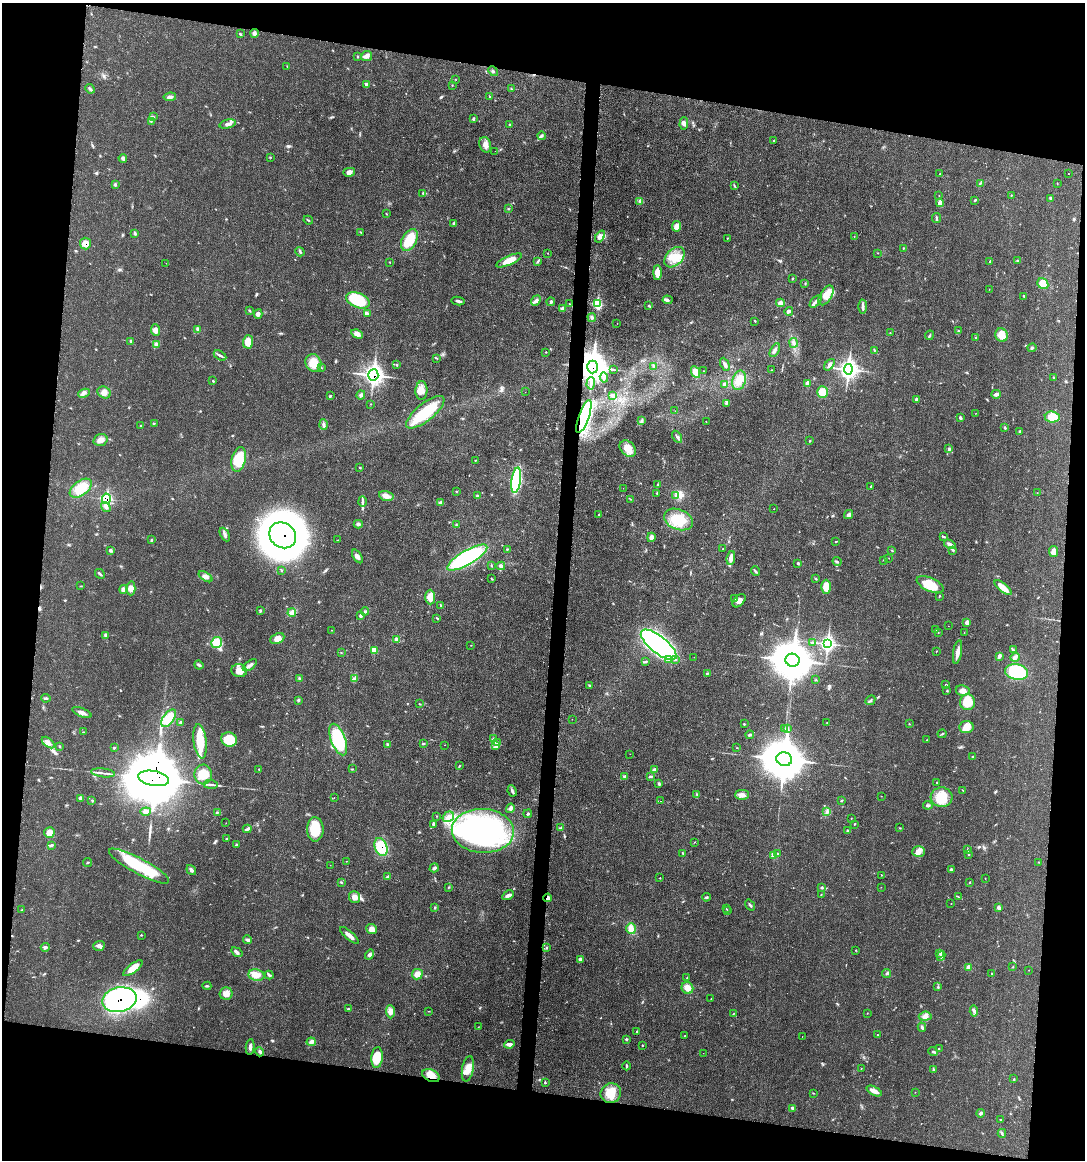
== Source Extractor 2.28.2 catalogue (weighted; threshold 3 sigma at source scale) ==
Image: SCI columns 114-4442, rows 8-4637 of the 4674 x 4642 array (HDU 1 of 3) = the unmasked area's bounding box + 8 px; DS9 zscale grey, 4 x 4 block average (1 PNG px = mean of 4 x 4 image px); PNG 1087 x 1162 px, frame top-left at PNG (2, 3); each listed source drawn as its Kron ellipse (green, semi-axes under 4 px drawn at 4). Shown black and unused: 19% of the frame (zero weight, under 3 of 4 exposures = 1% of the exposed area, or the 3 px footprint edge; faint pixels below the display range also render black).
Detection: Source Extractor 2.28.2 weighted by HDU 2 'WHT'. Background 0.021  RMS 0.0023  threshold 0.0102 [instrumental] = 3 sigma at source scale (4.5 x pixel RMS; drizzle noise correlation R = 1.50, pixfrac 1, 0.05/0.05 arcsec/px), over >= 5 px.
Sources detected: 477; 1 too faint to see at this stretch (4 x 4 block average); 5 inside a brighter object's white glare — neither listed nor drawn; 2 coinciding with a brighter row at this scale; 18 inside a brighter listed object's ellipse — not listed separately; the other 451 listed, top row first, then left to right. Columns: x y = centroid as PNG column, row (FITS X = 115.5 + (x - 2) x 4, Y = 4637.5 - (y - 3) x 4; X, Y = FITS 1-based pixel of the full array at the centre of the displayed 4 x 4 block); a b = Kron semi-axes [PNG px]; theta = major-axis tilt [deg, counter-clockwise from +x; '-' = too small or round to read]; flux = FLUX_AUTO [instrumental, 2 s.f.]
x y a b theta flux
254 33 4 4 - 3.9
240 34 3 2 - 1.3
367 56 5 5 - 4.8
358 57 2 2 - 0.79
287 66 2 2 - 0.31
493 71 5 2 - 1.6
456 79 2 2 - 0.36
366 84 4 3 - 2.8
452 85 2 2 - 0.52
511 88 3 2 - 0.71
90 89 5 2 - 1.9
170 97 6 4 8 4.4
490 97 2 2 - 0.75
153 116 2 2 - 0.92
473 119 4 2 - 1.4
151 121 2 2 - 0.62
684 123 6 4 88 4
228 124 8 3 13 5
509 125 2 2 - 0.83
541 136 4 4 - 2.6
774 141 3 2 - 0.73
485 145 8 5 -72 7.1
495 151 2 2 - 0.3
270 157 2 2 - 0.49
123 158 4 4 - 3.1
349 172 6 4 14 4.5
939 174 2 2 - 0.51
1068 174 2 2 - 0.66
980 183 4 2 - 1.2
1057 183 2 2 - 0.44
115 184 4 3 - 1.8
734 186 3 2 - 1.2
423 193 3 2 - 1.3
939 195 2 2 - 0.41
1011 195 2 2 - 0.62
1051 198 3 2 - 1.3
975 200 3 2 - 1.7
640 201 4 2 - 1.7
940 203 4 3 - 8.6
508 208 2 2 - 0.55
386 214 2 2 - 0.52
936 218 5 2 - 1.9
308 220 5 2 - 1.3
454 223 4 3 - 2.3
677 226 5 4 - 9.1
135 233 3 3 - 2.1
361 233 3 2 - 0.73
600 237 6 3 55 8.2
854 237 2 2 - 0.3
727 238 2 2 - 0.6
409 240 12 7 61 38
85 244 6 5 - 10
903 248 3 2 - 0.76
300 252 5 2 - 1.7
548 253 2 2 - 0.37
878 253 2 2 - 0.39
674 257 12 8 46 21
509 260 14 4 24 16
1018 260 2 2 - 0.81
990 261 3 2 - 0.78
390 262 2 2 - 0.45
537 262 3 2 - 0.79
166 263 2 2 - 0.23
657 273 7 4 90 14
792 279 2 2 - 1
805 283 2 2 - 0.76
1043 284 6 5 - 27
989 289 2 2 - 0.35
826 295 11 6 59 17
1024 296 3 2 - 1.6
358 300 12 7 -22 59
667 300 5 3 - 2.8
458 301 6 2 -12 3.2
536 301 5 4 - 3.9
551 302 4 2 - 2.2
816 302 7 3 47 3.4
781 303 4 3 - 6.9
569 304 2 2 - 0.5
597 304 3 3 - 48
649 306 3 2 - 1.4
863 307 7 2 88 4.3
562 309 4 3 - 4.9
249 310 4 2 - 1
789 311 4 3 - 3.5
367 313 4 3 - 2
258 314 5 4 - 3.9
592 317 4 3 - 2.2
755 321 3 2 - 0.77
617 323 2 2 - 0.31
198 329 3 2 - 3.6
155 330 6 4 -88 7.4
958 331 3 2 - 1
890 333 2 2 - 0.72
357 334 6 4 -29 7.5
929 335 5 2 - 1.4
1001 335 7 6 - 18
976 338 2 2 - 0.99
131 341 3 2 - 2.4
248 342 6 5 - 19
794 343 5 2 - 2.8
156 344 2 2 - 1.4
1032 348 4 3 - 2
775 350 7 3 60 4.3
874 350 3 2 - 0.79
546 352 2 2 - 0.53
220 355 7 2 -31 3
437 358 2 2 - 0.63
313 363 9 7 -62 24
725 364 7 3 -64 3.2
397 365 2 2 - 0.95
829 365 7 3 49 4.4
654 366 3 2 - 1.8
592 367 6 5 - 2100
321 368 3 2 - 1.3
613 369 2 2 - 0.72
848 369 5 4 - 460
772 370 2 2 - 0.55
703 371 2 2 - 0.44
696 372 6 4 -64 12
373 375 6 5 - 380
604 377 5 3 - 3.1
1054 378 3 2 - 2.1
739 380 10 6 73 13
213 381 3 2 - 0.89
591 383 6 2 88 3.4
724 384 2 2 - 3.7
807 384 3 2 - 9.9
421 391 9 6 87 11
104 392 7 5 -31 6.6
525 392 2 2 - 0.4
822 392 5 5 - 17
84 393 6 3 24 3.3
996 394 5 2 - 5.2
361 395 5 4 - 3.2
330 396 3 2 - 1.3
613 396 4 3 - 5.2
916 399 3 2 - 2
726 403 3 2 - 1.4
371 404 2 2 - 0.38
675 411 2 2 - 0.21
425 412 23 8 39 54
976 413 2 2 - 0.31
584 417 17 5 70 280
1052 417 7 5 -8 29
960 418 3 2 - 3.1
642 421 3 3 - 2.1
706 421 2 2 - 0.37
154 424 2 2 - 0.62
324 425 5 2 - 2.5
141 426 4 2 - 0.88
1005 428 3 2 - 1.6
1020 432 3 2 - 2.1
677 437 6 2 -59 3
100 440 7 5 16 8.6
810 441 2 2 - 1.1
628 449 9 7 -45 17
949 449 3 3 - 2.3
239 459 12 7 77 39
475 460 3 2 - 0.62
360 467 2 2 - 0.9
516 480 13 4 82 130
658 485 3 2 - 1.5
871 486 3 2 - 0.96
81 488 13 7 36 30
623 488 2 2 - 0.3
456 491 2 2 - 0.79
657 493 4 2 - 1.5
1037 493 2 2 - 0.34
676 495 3 2 - 2.1
386 496 7 4 -15 9.3
477 496 3 2 - 1.9
106 499 5 4 - 60
630 499 2 2 - 0.68
362 502 5 2 - 3
440 502 3 2 - 1.2
106 507 5 4 - 4.1
774 509 2 2 - 0.32
599 515 2 2 - 0.71
848 515 5 4 - 3.1
678 519 15 10 -20 31
358 524 4 4 - 3.1
456 525 3 2 - 1.2
225 535 7 3 -62 4
283 535 14 12 -40 700
651 537 4 3 - 5.8
943 537 4 2 - 1.2
151 539 2 2 - 0.75
338 540 2 2 - 0.61
835 542 3 2 - 0.74
950 544 6 3 -31 6.4
507 549 3 2 - 0.94
723 549 2 2 - 0.78
110 550 3 3 - 2.2
892 550 2 2 - 0.99
953 550 3 3 - 1.5
1053 551 5 4 - 8.5
357 556 7 3 -57 6.3
467 558 23 7 30 160
731 558 7 3 81 9.8
889 558 2 2 - 1
884 560 3 2 - 0.96
837 562 5 2 - 1.6
798 563 3 2 - 1.6
491 566 2 2 - 0.79
501 566 4 3 - 3.1
281 570 4 2 - 1.1
755 571 5 2 - 2.1
100 574 5 2 - 1.9
206 577 8 3 -35 5.2
492 579 2 2 - 0.74
815 579 2 2 - 1.6
930 584 14 6 -24 31
81 586 3 2 - 0.8
826 587 7 5 90 18
131 588 7 4 -89 8.3
1003 588 10 3 -39 19
123 589 4 3 - 2.9
939 596 2 2 - 1
430 597 7 5 -89 16
734 598 2 2 - 0.87
739 601 8 5 46 7.5
440 605 2 2 - 1.2
260 611 4 2 - 1.6
365 612 4 2 - 2.1
292 613 4 3 - 3.4
361 616 4 2 - 2.5
437 618 4 2 - 1.4
967 622 2 2 - 12
948 626 2 2 - 0.25
332 630 2 2 - 0.53
936 630 2 2 - 0.44
964 632 2 2 - 0.38
938 633 2 2 - 0.76
106 635 4 2 - 3
277 638 7 5 24 9.7
396 639 2 2 - 4.5
813 642 3 2 - 1.5
217 643 5 5 - 26
827 644 4 3 - 320
471 645 2 2 - 0.49
659 645 22 8 -38 480
374 650 4 3 - 12
1013 650 3 2 - 1.3
936 651 3 2 - 0.58
957 652 12 3 80 8.4
341 653 2 2 - 0.61
999 656 3 2 - 6.5
694 657 2 2 - 0.62
1015 657 5 3 - 4.6
675 659 3 3 - 2
669 660 3 2 - 2.1
793 660 7 6 - 6300
645 662 3 2 - 1.5
199 665 5 3 - 2.6
250 665 8 3 37 5.1
239 671 8 6 -14 12
1017 672 11 7 -12 74
707 673 3 2 - 1.5
299 678 3 2 - 1.3
354 678 3 2 - 1.4
816 680 3 2 - 0.61
589 685 3 2 - 1.3
946 685 2 2 - 1.8
963 690 7 5 -10 9.1
947 691 3 2 - 0.96
46 698 4 2 - 1.4
298 700 3 2 - 2.1
870 700 5 2 - 2.2
968 702 8 7 - 28
419 704 3 2 - 0.96
82 713 10 3 -21 7.1
169 718 10 5 54 34
572 719 2 2 - 0.28
181 722 3 2 - 1.4
827 722 2 2 - 0.4
744 724 3 2 - 0.99
909 724 2 2 - 0.7
966 727 7 6 - 13
787 728 3 2 - 1.3
785 729 2 2 - 0.52
84 732 2 2 - 0.77
942 734 4 2 - 1.3
750 735 4 3 - 2.7
229 739 8 7 - 44
493 739 4 2 - 1.5
338 740 17 7 -69 92
927 740 2 2 - 0.89
200 741 17 6 -83 37
497 742 3 2 - 1.4
48 743 7 4 -40 6.1
387 744 3 3 - 1.8
423 744 3 2 - 1.2
444 745 2 2 - 0.32
496 745 3 2 - 2.4
59 746 3 2 - 0.65
114 748 3 2 - 1.1
737 748 2 2 - 0.58
630 754 2 2 - 1.5
972 757 2 2 - 1.7
784 759 8 7 - 7000
459 766 3 2 - 0.79
259 769 3 2 - 0.78
352 769 3 2 - 0.88
654 770 4 2 - 5.1
103 773 12 2 -6 4.7
203 774 10 8 -84 21
625 776 3 3 - 1.9
650 776 4 2 - 2.5
154 778 15 7 -10 19000
659 783 3 3 - 2
937 783 3 2 - 0.89
211 784 7 2 -7 3.3
963 790 2 2 - 0.54
512 791 6 2 -64 2.6
696 794 2 2 - 0.77
742 795 6 5 - 7
881 796 2 2 - 0.5
941 797 11 10 - 33
80 798 3 2 - 2.9
334 798 2 2 - 1.3
842 800 3 2 - 1.3
92 801 2 2 - 1.1
660 801 2 2 - 0.29
928 805 4 2 - 2.5
510 808 5 3 - 4.3
146 812 5 4 - 5
827 812 3 3 - 2.6
217 813 3 2 - 1.8
528 814 4 2 - 1.2
436 816 2 2 - 0.57
448 817 6 5 - 8
851 818 2 2 - 0.5
226 823 2 2 - 0.38
433 824 3 2 - 1.8
854 824 3 2 - 1
561 827 3 2 - 1
900 828 2 2 - 0.58
247 829 4 2 - 1.9
315 829 12 8 90 38
483 831 31 22 -3 300
848 831 3 2 - 0.93
49 833 5 5 - 8.8
227 839 3 2 - 1.4
694 842 2 2 - 0.53
51 845 4 2 - 2.4
237 845 3 2 - 1.4
381 847 9 6 -68 50
968 850 3 2 - 0.86
919 852 6 5 - 6.7
683 853 3 2 - 1.1
777 854 3 2 - 1
968 854 2 2 - 0.93
774 855 3 2 - 14
346 861 2 2 - 0.36
1039 862 3 2 - 0.81
88 863 4 2 - 1.1
330 865 2 2 - 0.31
139 866 34 8 -28 73
434 868 5 2 - 3.1
951 869 3 2 - 2
191 870 5 3 - 3.4
881 875 2 2 - 0.59
387 877 3 3 - 2.5
660 878 2 2 - 0.67
985 879 2 2 - 0.36
341 882 4 2 - 1
970 882 2 2 - 0.91
822 887 3 3 - 1.9
881 887 2 2 - 0.43
448 888 3 2 - 0.68
821 894 2 2 - 0.64
508 895 6 3 29 4.6
355 897 6 5 - 7.9
706 897 4 2 - 1.7
959 897 3 2 - 1.1
548 898 4 2 - 4.9
951 903 2 2 - 0.43
750 905 6 2 -53 2.6
435 907 3 2 - 1.5
999 907 4 4 - 2.7
726 909 2 2 - 0.52
22 910 2 2 - 1
727 911 2 2 - 0.52
372 929 5 5 - 8.3
631 929 5 4 - 13
141 935 2 2 - 0.83
349 935 11 3 -41 8.3
247 940 4 3 - 3.2
99 946 6 5 - 4.8
45 947 4 3 - 2.8
546 947 2 2 - 1.2
856 950 2 2 - 0.51
237 952 6 3 -36 3.7
940 953 4 2 - 2.2
370 955 5 4 - 3.3
941 956 5 2 - 2.5
581 959 4 3 - 4.9
969 967 4 3 - 5.3
1013 967 3 2 - 0.66
133 968 11 4 38 16
1028 970 2 2 - 0.23
886 973 4 3 - 2.1
991 973 2 2 - 0.76
417 974 5 5 - 9.5
256 975 8 6 -11 10
269 975 4 2 - 2
687 978 2 2 - 0.83
207 986 4 2 - 1.7
938 987 2 2 - 1.7
687 988 6 5 - 13
226 994 6 6 - 9.4
711 998 2 2 - 0.35
119 1000 17 12 12 220
348 1009 4 2 - 1.5
429 1011 2 2 - 0.58
974 1011 6 2 -84 2.7
390 1012 6 4 -88 9
867 1013 2 2 - 0.5
733 1014 3 2 - 0.82
925 1016 6 4 7 5.9
478 1027 2 2 - 0.4
922 1027 4 2 - 2.4
637 1032 2 2 - 0.64
877 1035 2 2 - 0.65
685 1036 2 2 - 0.46
802 1037 2 2 - 0.28
626 1039 2 2 - 2.2
311 1042 4 4 - 3.7
509 1044 5 3 - 4.2
642 1045 2 2 - 0.7
250 1047 8 3 84 4.1
939 1048 2 2 - 0.54
933 1051 5 2 - 1.6
260 1052 5 3 - 2.8
703 1053 2 2 - 1.4
377 1057 10 5 85 28
626 1066 4 2 - 1.7
468 1069 13 5 79 14
861 1069 2 2 - 0.43
933 1070 3 3 - 1.6
431 1076 9 6 -23 15
1014 1079 2 2 - 0.9
545 1083 3 2 - 1.2
874 1091 8 3 -27 11
915 1092 2 2 - 0.39
611 1093 10 9 - 25
813 1093 2 2 - 0.64
792 1108 3 3 - 2.4
981 1113 4 2 - 2.5
1000 1120 2 2 - 0.71
1002 1133 4 2 - 1.8
Overlapping masked pixels (flux is a lower limit): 11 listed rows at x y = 85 244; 592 367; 373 375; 584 417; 106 499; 283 535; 154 778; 381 847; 548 898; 119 1000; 431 1076
Diffuse or blended objects may show on this block-average render without a row.